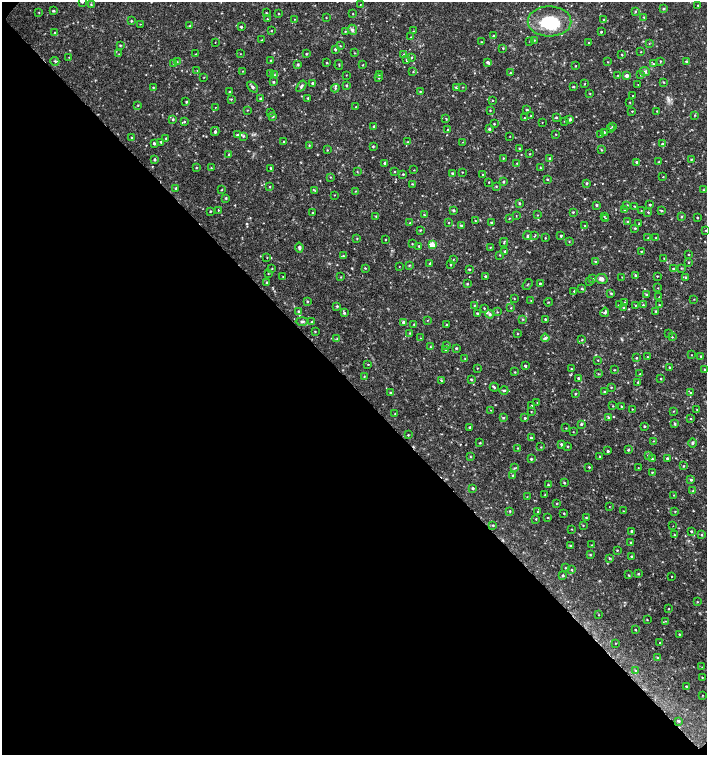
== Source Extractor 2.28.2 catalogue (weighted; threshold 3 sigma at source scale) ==
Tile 9 of 4 x 4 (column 1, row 3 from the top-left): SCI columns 225-1634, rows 1507-3012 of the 6023 x 6029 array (HDU 1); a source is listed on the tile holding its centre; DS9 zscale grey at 2 x 2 block average (1 PNG px = mean of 2 x 2 image px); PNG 709 x 757 px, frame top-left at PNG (2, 2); each listed source drawn as its Kron ellipse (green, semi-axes under 4 px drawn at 4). Shown black and unused: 49% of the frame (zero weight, under 2 of 3 exposures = <1% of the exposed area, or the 3 px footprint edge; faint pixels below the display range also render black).
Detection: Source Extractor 2.28.2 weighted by HDU 2 'WHT'; one run over the whole footprint, this tile lists its part. Background 0.0327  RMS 0.004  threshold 0.0181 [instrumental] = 3 sigma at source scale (4.5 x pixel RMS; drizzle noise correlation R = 1.50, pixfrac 1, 0.0396/0.0396 arcsec/px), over >= 5 px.
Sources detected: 449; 2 cosmic-ray / hot-pixel residue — neither listed nor drawn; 3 inside a brighter listed object's ellipse — not listed separately; the other 444 listed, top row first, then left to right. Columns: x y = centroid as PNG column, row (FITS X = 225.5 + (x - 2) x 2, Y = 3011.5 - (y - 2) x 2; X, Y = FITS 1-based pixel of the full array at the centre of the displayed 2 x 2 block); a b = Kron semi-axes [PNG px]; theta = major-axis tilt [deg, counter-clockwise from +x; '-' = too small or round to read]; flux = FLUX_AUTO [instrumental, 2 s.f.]
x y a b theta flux
82 2 3 3 - 0.98
91 4 3 3 - 0.83
360 4 2 2 - 0.31
698 5 2 2 - 0.59
663 8 3 3 - 0.96
53 11 3 3 - 1.1
635 11 3 2 - 0.72
39 13 2 2 - 0.44
266 13 3 2 - 0.72
278 14 3 2 - 0.57
353 14 2 2 - 0.54
644 17 3 2 - 0.76
326 18 3 2 - 0.41
267 19 2 2 - 0.48
295 19 2 2 - 0.5
604 19 3 2 - 0.41
131 21 3 2 - 0.81
550 21 22 15 -1 40
140 24 2 2 - 0.37
190 26 3 2 - 0.79
241 27 3 3 - 1.1
352 30 5 4 - 2.2
271 31 2 2 - 0.44
345 31 2 2 - 0.68
414 31 3 2 - 0.51
601 32 3 2 - 0.77
55 33 4 2 - 0.86
493 36 3 3 - 1.2
411 37 3 2 - 0.48
262 40 3 2 - 0.56
534 40 2 2 - 0.45
530 41 3 2 - 0.62
215 42 2 2 - 0.29
481 42 2 2 - 0.56
588 42 2 2 - 0.42
649 43 3 2 - 0.44
120 45 3 2 - 0.62
340 46 2 2 - 0.48
503 48 3 2 - 0.73
335 49 3 3 - 1.4
641 52 2 2 - 0.41
354 53 2 2 - 0.44
119 54 3 2 - 0.46
196 54 3 3 - 0.79
240 54 2 2 - 0.31
306 54 2 2 - 0.7
622 54 3 2 - 0.56
403 55 3 3 - 0.95
69 57 2 2 - 0.45
411 57 3 3 - 0.95
271 60 2 2 - 0.48
407 60 3 3 - 0.99
55 61 4 2 - 0.86
660 61 3 2 - 0.6
686 61 2 2 - 1.1
177 62 3 2 - 0.39
488 62 3 3 - 2.2
608 62 3 2 - 0.41
173 63 3 2 - 0.56
327 63 3 2 - 0.58
298 64 3 3 - 1
653 64 3 3 - 0.92
339 65 5 2 - 0.48
362 65 2 2 - 0.49
576 66 2 2 - 0.54
197 71 2 2 - 0.39
242 71 2 2 - 0.34
413 72 3 2 - 0.54
645 72 5 4 - 2.1
271 73 3 2 - 0.51
510 73 3 2 - 0.74
641 74 3 3 - 1.2
275 75 3 3 - 0.89
346 75 2 2 - 0.35
379 75 3 2 - 0.55
618 75 2 2 - 0.45
627 76 3 3 - 2.9
204 77 3 2 - 0.35
379 78 2 2 - 0.55
274 82 3 2 - 0.93
663 82 3 2 - 0.56
312 83 3 2 - 1.2
585 84 3 2 - 0.52
638 84 2 2 - 0.32
346 85 3 2 - 1
301 86 6 3 54 1.5
153 87 3 2 - 0.62
252 87 6 3 -47 1.9
456 87 4 3 - 1.6
463 87 3 2 - 0.39
573 87 4 2 - 0.74
335 88 4 3 - 1.4
230 92 2 2 - 1
420 92 3 2 - 0.76
590 94 2 2 - 0.51
633 96 2 2 - 0.78
308 98 3 2 - 0.74
231 99 3 2 - 0.67
260 99 3 3 - 1.2
492 100 2 2 - 0.45
186 102 4 2 - 0.77
630 102 2 2 - 0.52
138 106 3 2 - 0.54
215 107 2 2 - 1.2
356 107 2 2 - 0.39
247 110 2 2 - 0.52
490 110 2 2 - 0.59
527 110 3 3 - 1.1
632 111 2 2 - 0.55
657 111 2 2 - 0.53
270 113 3 2 - 0.64
694 115 3 2 - 0.55
273 116 3 3 - 0.96
531 116 3 3 - 0.79
556 117 3 3 - 0.91
524 118 2 2 - 0.5
173 119 4 3 - 0.99
446 119 2 2 - 1.1
570 119 4 3 - 1.4
564 121 2 2 - 0.33
185 122 4 2 - 0.74
542 122 2 2 - 0.31
494 124 3 2 - 0.55
374 126 2 2 - 1.1
612 126 3 2 - 0.62
448 129 3 2 - 0.61
489 129 4 3 - 1.2
610 129 3 3 - 0.79
215 131 4 3 - 1.6
604 132 3 2 - 0.79
556 134 2 2 - 0.48
237 135 3 3 - 0.94
601 135 2 2 - 0.38
243 136 3 3 - 0.99
510 136 2 2 - 0.32
132 138 3 2 - 0.7
166 138 2 2 - 0.55
161 142 3 3 - 0.84
284 142 2 2 - 0.98
408 142 3 3 - 0.63
462 142 2 2 - 0.38
154 143 3 2 - 1.4
662 144 3 3 - 0.91
309 145 2 2 - 0.58
373 146 3 3 - 0.78
519 148 3 2 - 0.79
327 150 3 2 - 0.55
601 150 3 3 - 0.7
229 154 2 2 - 0.6
530 154 3 2 - 0.58
503 158 2 2 - 0.52
550 158 4 3 - 1
155 159 3 2 - 1
691 159 3 2 - 0.72
637 162 3 3 - 1.5
659 162 3 2 - 0.77
385 163 3 3 - 1.7
517 163 2 2 - 0.41
196 167 3 2 - 0.64
211 168 3 2 - 0.62
271 168 3 2 - 0.97
540 168 3 2 - 0.4
414 170 3 2 - 0.39
395 171 2 2 - 0.52
357 172 3 2 - 0.47
462 172 2 2 - 0.46
452 173 3 2 - 0.87
403 174 3 2 - 0.72
482 174 2 2 - 0.53
330 177 3 2 - 0.52
663 177 2 2 - 0.37
547 179 3 2 - 0.76
489 182 2 2 - 0.52
503 182 3 3 - 1
587 183 3 2 - 0.87
412 184 3 2 - 0.66
496 186 3 2 - 0.68
270 187 2 2 - 0.71
176 188 3 3 - 1
221 190 3 2 - 0.56
703 190 3 2 - 0.64
315 191 3 2 - 0.58
355 191 2 2 - 0.57
334 195 2 2 - 0.4
226 198 3 3 - 0.85
519 203 3 2 - 1
650 204 2 2 - 0.82
596 205 3 2 - 1.3
627 205 3 2 - 0.76
634 206 2 2 - 0.5
218 210 2 2 - 1.6
453 210 3 3 - 1.3
624 210 2 2 - 0.52
641 210 3 2 - 0.44
661 210 3 3 - 0.76
210 211 3 2 - 0.78
573 212 2 2 - 0.81
648 212 3 2 - 0.64
313 213 2 2 - 0.7
424 215 3 2 - 0.66
516 215 2 2 - 0.4
537 215 2 2 - 0.4
376 216 3 3 - 0.6
604 216 2 2 - 0.61
681 216 3 3 - 0.78
509 218 2 2 - 0.52
697 218 3 2 - 0.6
606 219 3 2 - 0.77
475 221 3 2 - 0.51
628 222 3 2 - 1.9
410 223 2 2 - 0.49
449 223 2 2 - 0.52
492 223 3 3 - 1.2
639 223 3 2 - 0.67
461 226 3 3 - 1.1
585 226 2 2 - 0.56
635 228 3 3 - 0.88
420 230 4 2 - 0.58
706 230 2 2 - 0.47
528 235 4 3 - 1.5
534 236 3 2 - 0.56
561 236 3 2 - 1.1
357 238 3 2 - 0.57
545 238 2 2 - 0.5
648 238 2 2 - 0.62
656 238 3 2 - 0.61
385 240 2 2 - 0.52
504 242 4 2 - 0.73
569 242 2 2 - 0.52
412 244 2 2 - 0.48
432 245 4 3 - 11
419 246 3 3 - 0.83
299 247 5 3 - 2
490 247 3 3 - 0.67
505 251 3 3 - 1
641 251 2 2 - 0.61
500 255 2 2 - 0.43
689 255 2 2 - 0.48
343 256 4 3 - 1.1
267 257 2 2 - 0.48
664 258 3 2 - 0.52
453 259 2 2 - 0.36
596 262 3 3 - 1.2
688 262 3 2 - 0.61
430 263 4 3 - 1.1
409 265 3 2 - 0.76
450 265 2 2 - 0.71
399 267 2 2 - 0.28
272 268 2 2 - 0.43
365 268 3 3 - 0.65
681 268 3 2 - 0.58
469 269 3 3 - 0.84
673 269 3 2 - 0.78
268 273 3 2 - 0.42
635 275 3 3 - 1.1
485 276 3 2 - 0.76
657 276 2 2 - 0.65
283 277 3 2 - 0.49
341 277 3 2 - 0.44
622 277 3 2 - 0.45
686 277 3 3 - 1.1
593 279 2 2 - 0.56
601 279 6 5 - 3.1
590 281 3 2 - 0.47
267 282 3 2 - 1.2
540 283 2 2 - 0.97
467 284 3 2 - 0.77
528 284 6 2 54 0.53
581 288 4 3 - 1
657 288 3 2 - 0.41
574 291 2 2 - 0.66
611 293 3 3 - 0.86
646 295 3 3 - 1.1
659 297 2 2 - 0.48
514 299 3 2 - 0.47
694 299 2 2 - 0.42
531 300 2 2 - 0.49
307 301 3 2 - 0.79
548 302 4 2 - 0.51
625 302 3 3 - 0.75
474 305 3 2 - 0.56
619 305 3 3 - 1.4
635 305 2 2 - 0.44
643 305 3 2 - 0.61
659 305 3 2 - 0.59
337 306 4 3 - 0.96
484 308 3 2 - 0.58
511 308 2 2 - 0.56
624 308 3 2 - 0.9
299 311 4 3 - 1.1
656 311 3 2 - 0.82
497 312 3 2 - 0.5
605 312 5 3 - 1.9
344 313 4 3 - 1.4
477 313 3 2 - 0.82
490 314 4 4 - 1.7
523 319 3 3 - 0.67
545 319 3 2 - 0.74
427 320 2 2 - 0.45
302 321 6 3 0 1.8
312 322 3 2 - 0.6
403 322 4 3 - 1.4
414 324 3 2 - 0.75
446 325 3 3 - 0.89
315 331 3 2 - 0.54
410 333 3 3 - 0.77
517 333 2 2 - 0.52
669 333 2 2 - 0.44
672 337 2 2 - 0.56
337 338 3 2 - 0.68
420 338 2 2 - 0.33
545 338 4 4 - 1.6
582 340 3 2 - 0.65
447 345 4 3 - 0.97
431 347 3 2 - 0.55
456 348 3 2 - 0.88
446 349 4 3 - 1.2
691 355 2 2 - 0.38
701 356 3 2 - 0.73
647 357 2 2 - 2
465 358 2 2 - 0.46
636 358 2 2 - 0.78
598 360 2 2 - 0.49
368 365 3 2 - 0.45
525 366 3 2 - 1.2
670 367 3 2 - 0.76
477 368 2 2 - 0.52
571 369 2 2 - 0.55
704 369 3 2 - 0.74
614 370 3 2 - 0.5
515 372 3 2 - 0.62
598 374 3 2 - 0.6
640 374 2 2 - 0.78
364 377 3 2 - 0.55
578 378 3 2 - 1.1
471 379 3 2 - 0.88
661 379 3 2 - 0.56
441 380 3 3 - 0.76
638 382 3 2 - 0.84
494 387 5 3 - 1
611 387 3 2 - 0.62
504 390 4 3 - 1.1
604 391 3 2 - 0.78
390 393 3 3 - 0.78
690 393 3 3 - 1
575 394 3 2 - 0.73
537 402 2 2 - 0.34
532 406 3 2 - 0.77
613 406 3 2 - 0.49
621 406 3 2 - 0.64
632 409 2 2 - 0.35
697 409 3 2 - 0.54
491 410 3 2 - 0.35
531 411 2 2 - 0.38
673 411 3 2 - 0.46
395 414 3 2 - 0.36
503 418 4 3 - 1.2
525 418 3 3 - 0.87
608 418 3 3 - 1.2
691 419 2 2 - 1.4
581 424 3 3 - 1
675 424 3 2 - 1.2
645 426 3 2 - 0.8
470 427 2 2 - 0.9
566 428 2 2 - 0.43
573 432 2 2 - 0.35
408 435 2 2 - 0.53
531 438 3 2 - 1.2
654 441 3 2 - 0.48
480 443 3 2 - 0.63
692 443 5 3 - 1.3
561 444 3 3 - 1.1
568 446 3 2 - 0.64
541 447 2 2 - 0.49
518 448 3 2 - 0.48
628 450 3 3 - 0.93
608 451 3 2 - 1.3
648 455 3 2 - 0.77
470 456 3 2 - 0.54
600 456 3 2 - 0.61
667 458 3 2 - 1.2
531 459 3 2 - 0.93
652 459 4 3 - 1.1
683 466 3 2 - 0.6
589 467 3 3 - 0.83
515 468 3 2 - 0.77
638 468 2 2 - 0.34
652 472 3 2 - 0.56
513 475 3 2 - 0.72
691 480 3 3 - 0.99
564 483 3 2 - 0.73
548 485 3 2 - 0.78
473 488 3 3 - 1.2
693 491 3 3 - 0.79
545 494 2 2 - 0.56
674 495 2 2 - 0.41
527 497 3 2 - 0.39
556 503 3 2 - 0.62
609 507 2 2 - 0.33
510 511 2 2 - 0.77
623 511 2 2 - 0.49
538 512 3 2 - 0.93
675 512 3 2 - 0.56
564 513 2 2 - 0.66
586 517 3 2 - 0.84
547 518 2 2 - 0.5
536 519 3 2 - 0.6
493 525 3 2 - 0.72
583 525 3 2 - 0.56
673 526 2 2 - 0.28
571 529 2 2 - 0.45
632 531 3 2 - 0.84
691 531 2 2 - 0.95
674 535 3 3 - 0.77
702 535 3 2 - 0.67
631 542 3 3 - 0.7
591 545 3 2 - 0.44
571 546 4 3 - 1.1
617 550 3 2 - 0.64
590 555 3 2 - 0.8
632 556 3 2 - 0.97
609 558 3 3 - 0.92
565 568 2 2 - 0.49
572 570 3 2 - 0.66
638 574 3 2 - 0.74
563 575 3 3 - 0.96
628 575 3 2 - 0.74
672 577 2 2 - 0.95
697 602 3 2 - 0.52
668 609 2 2 - 0.51
598 615 2 2 - 0.35
647 619 3 2 - 0.48
665 621 3 2 - 0.53
635 629 3 2 - 0.63
679 634 2 2 - 0.75
615 643 2 2 - 0.35
660 643 2 2 - 0.68
658 657 3 2 - 0.6
702 667 3 2 - 0.36
636 671 3 3 - 0.79
702 677 2 2 - 0.49
686 686 2 2 - 0.69
703 695 3 2 - 0.37
679 721 3 3 - 0.77
Isophote crosses this tile's border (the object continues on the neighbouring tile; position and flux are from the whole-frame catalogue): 1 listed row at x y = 82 2
Diffuse or blended objects may show on this block-average render without a row.